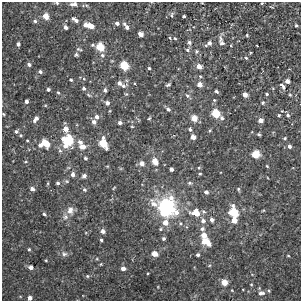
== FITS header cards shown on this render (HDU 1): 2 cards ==
NAXIS1  =                  299
NAXIS2  =                  299

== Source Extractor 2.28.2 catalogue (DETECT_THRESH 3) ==
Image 299 x 299 px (HDU 1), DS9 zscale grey, 1 PNG px = 1 image px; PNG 303 x 303 px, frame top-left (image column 1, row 299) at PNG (2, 2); no overlay
Background 0.00157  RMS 0.0034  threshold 0.0102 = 3 sigma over >= 5 px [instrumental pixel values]
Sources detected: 152; all 152 listed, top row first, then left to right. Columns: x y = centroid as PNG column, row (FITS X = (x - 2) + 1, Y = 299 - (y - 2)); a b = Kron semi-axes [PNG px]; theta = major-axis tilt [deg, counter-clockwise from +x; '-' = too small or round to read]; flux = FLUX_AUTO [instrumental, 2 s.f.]
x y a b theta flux
57 3 5 5 - 0.33
262 3 3 2 - 0.22
74 4 9 5 -3 0.91
172 15 8 4 81 0.4
45 16 5 4 - 2.7
184 16 3 3 - 0.37
75 20 8 4 -35 0.99
35 21 5 4 - 0.42
117 23 5 4 - 0.71
124 24 6 5 - 0.52
85 25 4 4 - 1.1
296 25 3 3 - 0.36
90 26 8 5 -23 2.7
66 27 4 3 - 0.88
127 27 5 4 - 0.6
141 34 5 4 - 1.2
247 35 3 3 - 0.26
170 38 3 3 - 0.8
175 38 4 3 - 0.31
220 39 9 5 -81 0.68
189 42 6 5 - 0.6
209 43 7 4 34 1.1
222 43 7 5 -26 0.58
18 44 4 4 - 0.63
257 45 3 2 - 0.17
100 47 5 5 - 8.4
79 49 8 4 -13 0.38
188 50 7 6 - 0.58
197 51 5 5 - 0.42
76 55 4 4 - 0.37
102 55 6 5 - 0.51
246 58 3 3 - 1
29 64 4 4 - 0.68
124 65 5 5 - 9.7
199 66 5 4 - 2.1
149 68 3 3 - 0.36
40 72 5 4 - 0.53
200 76 5 4 - 0.28
84 79 4 3 - 0.23
71 80 4 3 - 0.32
287 81 4 4 - 1.2
119 83 5 4 - 0.92
200 84 5 4 - 1.7
168 85 6 3 29 0.36
123 86 10 6 18 0.94
282 86 10 5 -52 0.96
84 88 4 4 - 0.53
48 89 4 3 - 0.54
105 90 5 4 - 0.55
216 91 4 3 - 0.47
58 92 5 3 - 0.27
126 94 5 5 - 0.27
245 94 5 4 - 1.8
267 94 3 3 - 0.42
89 95 7 3 -35 0.3
290 95 4 3 - 0.25
187 96 7 5 -43 0.56
214 100 5 5 - 0.29
26 101 4 3 - 0.65
107 103 4 4 - 0.79
263 103 5 4 - 0.39
168 109 6 4 -30 0.52
216 113 5 5 - 8.6
3 114 4 3 - 0.24
279 115 4 3 - 0.25
288 115 5 5 - 0.51
96 117 5 5 - 0.88
149 118 4 3 - 0.27
194 118 5 4 - 3.3
222 118 5 5 - 0.58
36 119 7 4 56 1.1
260 120 5 4 - 1.4
94 122 5 4 - 0.99
120 123 4 4 - 0.8
132 127 4 3 - 0.2
65 129 7 5 -73 1.8
190 129 4 3 - 0.5
210 130 5 3 - 0.25
16 131 5 4 - 0.59
259 134 4 3 - 0.33
21 135 5 4 - 0.3
193 137 4 4 - 1.7
285 138 4 4 - 0.29
68 140 8 6 -29 11
27 141 4 3 - 0.24
80 142 7 6 - 0.94
45 143 7 5 -36 4.8
103 143 7 5 -69 7.2
40 145 5 4 - 0.87
65 146 7 5 -40 1.2
83 146 7 5 -5 1.9
289 146 5 4 - 0.68
60 150 7 5 -67 0.55
255 154 5 5 - 6.6
85 158 5 4 - 0.37
155 161 6 4 -62 3
25 162 5 3 - 0.26
142 163 5 5 - 1.3
267 166 3 3 - 0.25
199 168 5 4 - 0.29
171 169 4 3 - 0.83
73 174 5 4 - 0.99
200 174 4 3 - 0.26
84 176 5 5 - 0.73
67 181 6 5 - 0.36
48 183 4 4 - 0.26
57 183 4 4 - 0.49
190 183 6 5 - 0.4
114 188 7 2 46 0.18
32 189 5 5 - 1
238 189 6 4 -62 0.32
84 190 5 5 - 0.47
206 192 5 4 - 0.76
171 198 8 7 - 1.6
154 204 14 8 -59 2
166 207 21 18 -42 20
70 210 11 8 -88 1.5
203 211 6 5 - 0.52
263 211 5 3 - 0.21
234 212 7 6 - 9.1
196 213 10 7 -17 3.3
44 214 5 4 - 0.38
65 217 9 8 - 1
212 220 5 4 - 0.88
234 220 5 5 - 2.1
203 221 7 7 - 0.94
165 222 6 6 - 2
180 223 5 5 - 0.46
161 229 5 4 - 0.31
202 229 6 6 - 0.72
103 231 5 4 - 1.1
204 235 5 4 - 2.3
163 238 4 4 - 0.46
101 240 3 3 - 0.42
206 242 10 6 -29 3.8
29 249 4 3 - 0.36
154 253 5 4 - 2.4
64 254 8 7 - 0.81
198 255 4 3 - 0.55
288 256 4 3 - 0.18
97 259 5 4 - 0.26
46 261 3 2 - 0.2
101 264 4 4 - 0.23
31 267 5 4 - 1
123 268 4 4 - 1.2
148 273 3 2 - 0.19
87 276 6 5 - 0.38
224 282 5 4 - 3.6
251 284 4 4 - 0.23
269 291 5 4 - 0.34
261 293 10 7 6 1.1
30 298 4 4 - 0.85
At the frame edge (FLAGS 8, measured only in part): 5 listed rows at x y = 57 3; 262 3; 74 4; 3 114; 30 298